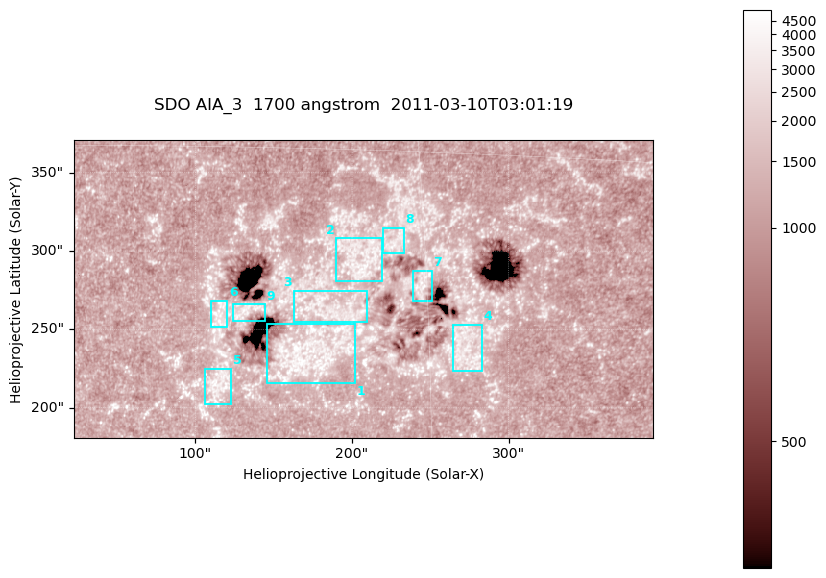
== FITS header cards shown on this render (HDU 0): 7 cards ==
TELESCOP= 'SDO     '           /
INSTRUME= 'AIA_3   '           /
WAVELNTH=                 1700 /
WAVEUNIT= 'angstrom'           /
DATE-OBS= '2011-03-10T03:01:19.735' /
CTYPE1  = 'HPLN-TAN'           /
CTYPE2  = 'HPLT-TAN'           /

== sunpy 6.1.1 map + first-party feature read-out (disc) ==
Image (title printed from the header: SDO AIA_3  1700 angstrom  2011-03-10T03:01:19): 603 x 310 px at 0.613 arcsec/px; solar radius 966 arcsec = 1577 px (partial field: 2.4% of the solar disc is inside the frame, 100% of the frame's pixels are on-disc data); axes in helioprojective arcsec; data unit not stated in the header (colour bar unlabelled)
Pointing: header CRPIX1/2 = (2053.97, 2042.58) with CRVAL1/2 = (0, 0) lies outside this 603 x 310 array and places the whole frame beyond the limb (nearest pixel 1.43 R_sun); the SolarSoft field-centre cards XCEN/YCEN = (207.1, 275.8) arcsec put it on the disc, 1922 arcsec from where CRPIX/CRVAL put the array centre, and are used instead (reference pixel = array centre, CRVAL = XCEN/YCEN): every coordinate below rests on XCEN/YCEN
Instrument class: DISC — disc imager (sunpy class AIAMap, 1700 A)
Bright regions (active regions / flare kernels): reference = the on-disc median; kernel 5 px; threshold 5 sigma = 1506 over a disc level ~1233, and >= 1.15x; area >= 186 px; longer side >= 4 px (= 2.5 arcsec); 9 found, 9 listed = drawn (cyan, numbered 1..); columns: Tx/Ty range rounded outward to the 2 arcsec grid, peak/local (2 s.f.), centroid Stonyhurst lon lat
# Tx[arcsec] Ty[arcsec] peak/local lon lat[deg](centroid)
1 144..202 216..254 6.6 +10 +7
2 188..220 280..308 3.3 +12 +11
3 162..210 254..276 3.1 +11 +9
4 264..284 224..254 3 +16 +7
5 106..124 202..226 3.5 +7 +6
6 110..122 250..270 3.4 +7 +8
7 238..252 268..288 3.1 +15 +10
8 218..234 298..316 2.9 +14 +11
9 124..146 254..266 3.1 +8 +8